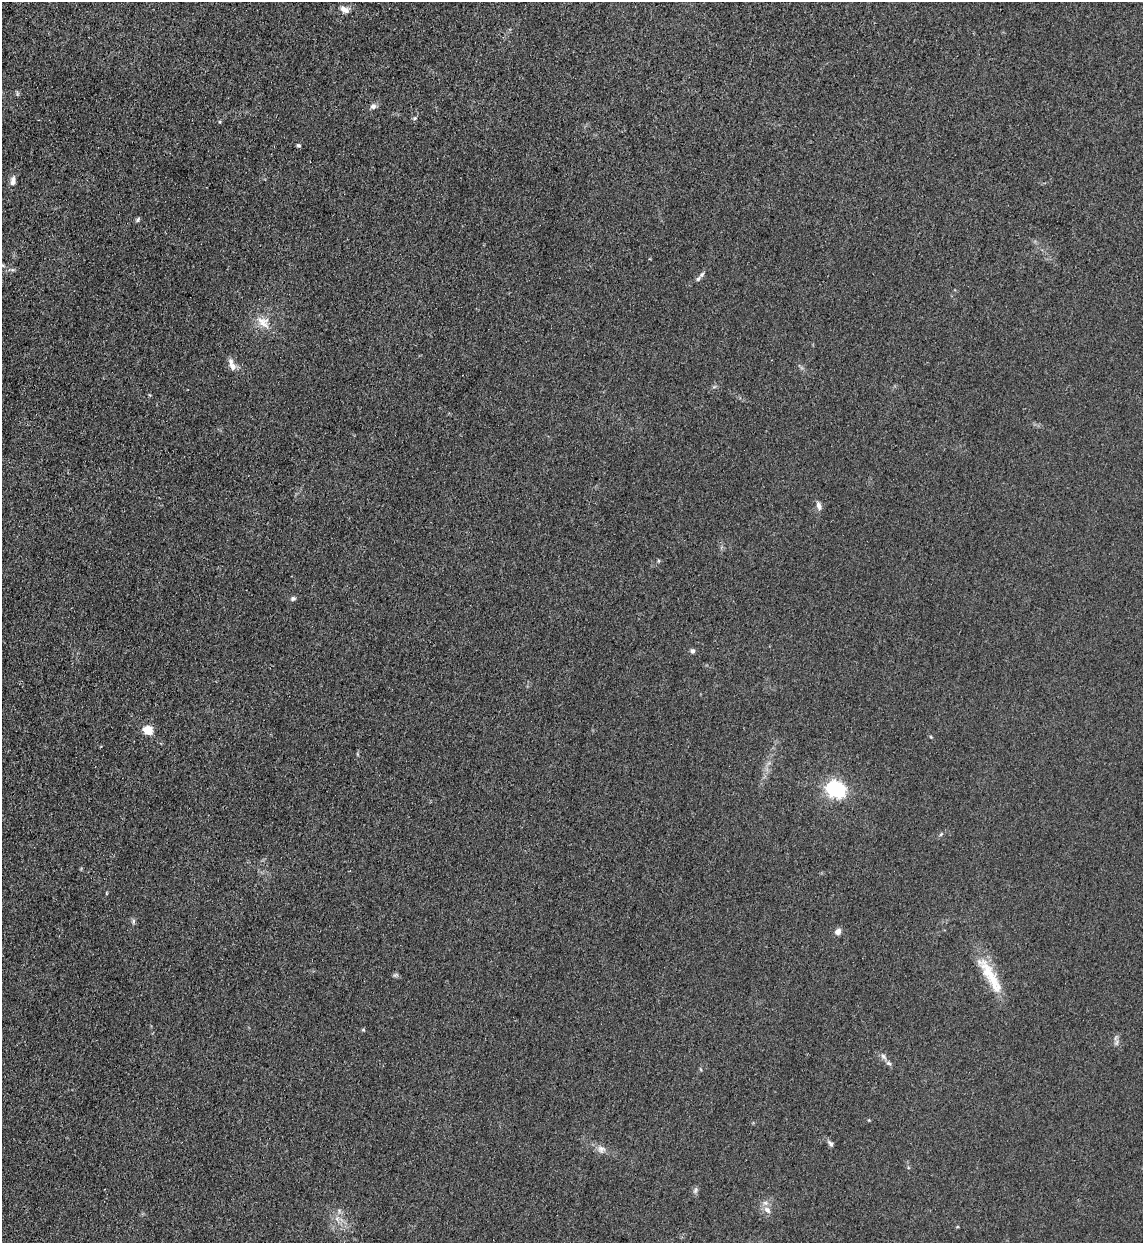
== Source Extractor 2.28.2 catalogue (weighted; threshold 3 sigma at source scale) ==
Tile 11 of 4 x 4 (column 3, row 3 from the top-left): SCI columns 2610-3750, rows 1265-2505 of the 5101 x 5010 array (HDU 1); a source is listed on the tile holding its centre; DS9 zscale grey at full resolution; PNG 1145 x 1245 px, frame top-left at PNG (2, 2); no overlay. Shown black and unused: <1% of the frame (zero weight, under 3 of 4 exposures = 7% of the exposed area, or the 3 px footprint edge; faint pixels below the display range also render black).
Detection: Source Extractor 2.28.2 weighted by HDU 2 'WHT'; one run over the whole footprint, this tile lists its part. Background 0.0807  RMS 0.011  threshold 0.0478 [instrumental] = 3 sigma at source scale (4.5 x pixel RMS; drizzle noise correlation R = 1.50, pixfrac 1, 0.05/0.05 arcsec/px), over >= 5 px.
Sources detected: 30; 1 inside a brighter object's white glare — not listed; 2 inside a brighter listed object's ellipse — not listed separately; the other 27 listed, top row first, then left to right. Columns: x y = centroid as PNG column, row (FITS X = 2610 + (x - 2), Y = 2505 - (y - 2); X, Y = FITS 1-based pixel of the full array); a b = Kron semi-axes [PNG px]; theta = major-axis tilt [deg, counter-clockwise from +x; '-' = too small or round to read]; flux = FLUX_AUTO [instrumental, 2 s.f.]
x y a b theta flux
344 9 13 7 -26 6.4
373 106 7 6 - 3.9
415 118 6 4 17 1.7
299 145 7 3 -1 1.5
13 181 12 6 87 5.3
138 220 7 4 52 1.9
702 275 7 5 44 2.5
263 322 21 13 -38 15
233 366 12 9 -68 7.5
819 506 10 6 -71 4.8
658 561 5 3 - 1.1
293 598 7 5 1 2.3
692 651 5 5 - 2.9
148 730 5 5 - 60
838 791 6 5 - 210
941 834 6 3 20 1.4
133 921 8 4 82 2
838 932 6 5 - 7.1
395 975 8 4 14 1.8
992 978 68 11 -57 35
363 1030 5 4 - 1.2
1116 1043 7 4 71 2.2
883 1056 9 6 -51 3.5
830 1143 9 5 -52 2.8
601 1149 11 9 -10 5.8
695 1190 9 5 70 2.6
767 1210 12 8 -41 6.4